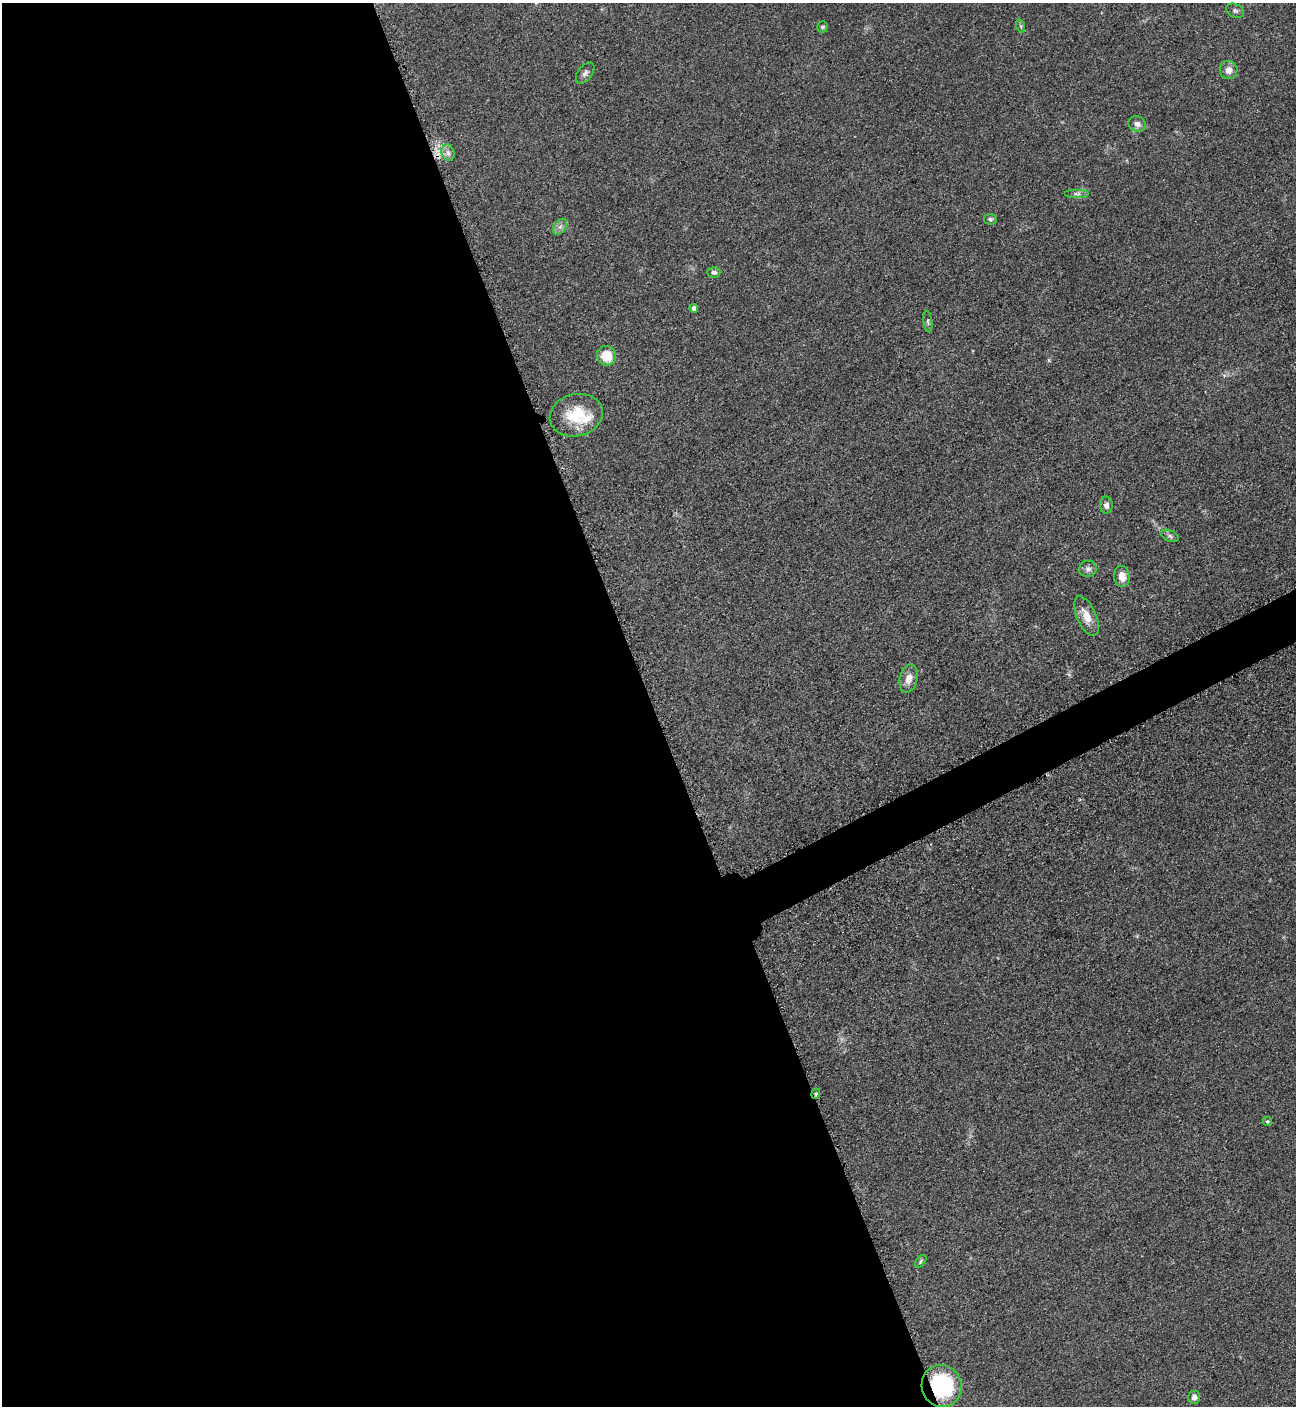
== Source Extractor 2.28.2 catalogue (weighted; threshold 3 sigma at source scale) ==
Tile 9 of 4 x 4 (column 1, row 3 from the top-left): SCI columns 298-1591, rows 1470-2873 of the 5664 x 5700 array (HDU 1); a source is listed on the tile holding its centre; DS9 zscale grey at full resolution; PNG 1298 x 1408 px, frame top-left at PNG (2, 3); each listed source drawn as its Kron ellipse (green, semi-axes under 4 px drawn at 4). Shown black and unused: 52% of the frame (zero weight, under 3 of 5 exposures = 4% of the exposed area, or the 3 px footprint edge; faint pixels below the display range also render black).
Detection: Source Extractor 2.28.2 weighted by HDU 2 'WHT'; one run over the whole footprint, this tile lists its part. Background 0.0508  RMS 0.006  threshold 0.027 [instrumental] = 3 sigma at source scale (4.5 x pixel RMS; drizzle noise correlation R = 1.50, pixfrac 1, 0.05/0.05 arcsec/px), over >= 5 px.
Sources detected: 27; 1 inside a brighter listed object's ellipse — not listed separately; the other 26 listed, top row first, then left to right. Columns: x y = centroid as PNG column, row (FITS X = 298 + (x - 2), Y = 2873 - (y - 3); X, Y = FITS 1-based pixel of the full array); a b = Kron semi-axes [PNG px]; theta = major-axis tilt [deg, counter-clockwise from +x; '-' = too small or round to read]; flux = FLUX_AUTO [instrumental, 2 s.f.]
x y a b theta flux
1235 11 9 6 -27 1.6
1021 26 6 4 -71 0.89
822 27 5 5 - 1
1229 70 9 9 - 4.2
585 73 12 7 52 2.3
1137 124 9 7 -24 2.8
448 153 8 6 -73 2.5
1077 194 12 4 0 1.8
990 219 6 5 - 1.2
560 227 9 6 53 2.2
714 272 6 5 - 1.6
694 308 4 4 - 2.4
928 321 11 4 -82 1.2
607 356 10 9 - 13
576 415 27 21 14 22
1106 505 8 6 -85 2.4
1170 536 10 5 -23 1.5
1088 569 9 8 - 2.4
1122 576 10 8 -82 6
1086 616 21 9 -66 8.3
909 679 14 8 77 5.2
816 1094 5 4 - 1.1
1267 1121 4 4 - 0.92
921 1261 7 4 51 0.96
942 1386 21 20 - 51
1194 1397 6 6 - 2.7
Overlapping masked pixels (flux is a lower limit): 2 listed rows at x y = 816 1094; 942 1386